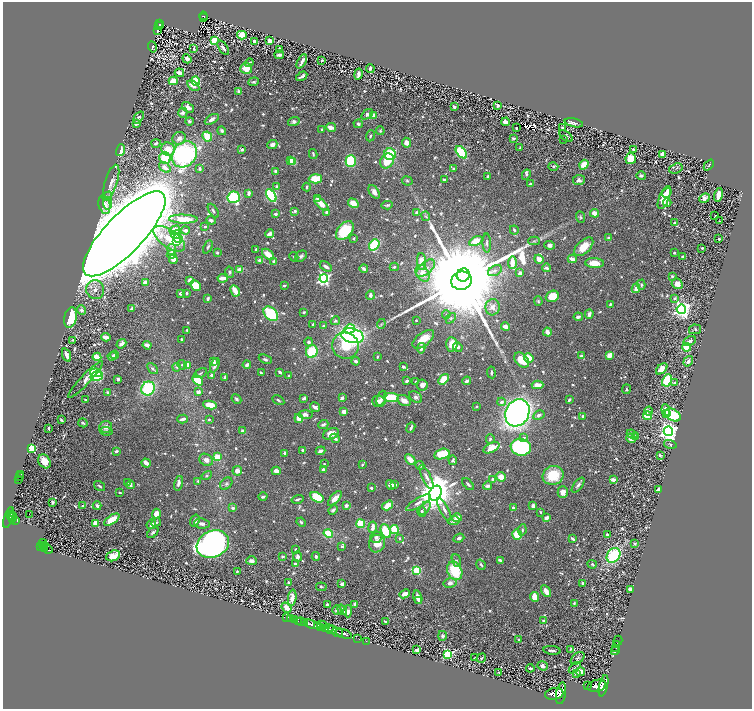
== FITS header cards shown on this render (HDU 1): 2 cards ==
NAXIS1  =                 1499
NAXIS2  =                 1414

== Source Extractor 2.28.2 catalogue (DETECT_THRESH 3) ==
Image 1499 x 1414 px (HDU 1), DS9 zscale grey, zoomed out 1/2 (1 PNG px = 2 x 2 image px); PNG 754 x 711 px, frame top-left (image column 2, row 1414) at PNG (3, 2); each listed source drawn as its Kron ellipse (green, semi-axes under 4 px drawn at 4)
Background 0.459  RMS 0.0098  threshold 0.0294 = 3 sigma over >= 5 px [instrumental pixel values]
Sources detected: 1045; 64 cannot appear on this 1/2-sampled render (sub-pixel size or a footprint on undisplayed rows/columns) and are neither listed nor drawn; of the other 981, the 500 brightest by FLUX_AUTO listed and drawn (481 fainter detections omitted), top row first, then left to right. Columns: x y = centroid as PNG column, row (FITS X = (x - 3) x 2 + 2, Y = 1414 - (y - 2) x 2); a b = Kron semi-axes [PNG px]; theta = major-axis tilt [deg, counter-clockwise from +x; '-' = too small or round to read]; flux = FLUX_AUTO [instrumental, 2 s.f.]
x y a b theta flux
203 16 4 2 - 77
204 18 3 1 - 21
159 24 3 2 - 75
160 25 3 1 - 49
158 26 2 1 - 14
157 31 3 2 - 4.7
242 35 5 4 - 46
214 40 4 3 - 57
254 41 3 3 - 9
270 41 4 3 - 19
152 47 5 3 - 5.5
194 48 4 2 - 3.7
223 48 8 3 -56 7
280 50 4 3 - 11
279 55 5 2 - 8.3
187 59 5 3 - 12
322 60 2 2 - 3.5
302 61 8 2 62 9.7
249 63 4 3 - 3
246 68 6 5 - 28
370 68 4 2 - 5.3
179 73 5 3 - 18
358 74 6 3 79 7.4
302 76 6 2 31 6.3
173 81 4 4 - 34
196 81 5 3 - 99
254 82 5 4 - 4.2
193 86 7 4 -35 12
239 91 4 3 - 6.1
497 105 3 3 - 4.6
188 107 6 4 -39 13
454 107 3 2 - 6.3
183 113 5 4 - 4.6
367 114 6 4 36 5.5
373 115 4 3 - 6.7
139 117 7 4 52 3.4
212 119 8 4 31 11
189 121 4 3 - 4.5
294 122 6 4 20 5.5
506 122 4 3 - 18
136 123 4 3 - 16
574 123 9 3 -12 7.6
358 124 4 4 - 3.9
331 127 5 3 - 14
516 128 3 2 - 3.4
563 128 3 3 - 3.3
322 129 2 2 - 3.1
222 131 4 3 - 4.6
380 131 4 4 - 3.1
207 136 5 4 - 46
370 136 5 4 - 3.3
566 136 8 4 -39 4.5
179 138 7 6 - 12
513 138 4 2 - 4.1
564 139 3 2 - 2.7
156 143 4 3 - 4.4
406 143 5 4 - 9.4
272 145 5 4 - 9.6
520 148 3 2 - 2.8
168 149 7 6 - 30
633 149 3 2 - 4.6
121 150 6 3 74 14
242 150 4 3 - 4
461 152 7 4 -51 170
184 154 14 11 53 380
313 154 5 3 - 2.7
390 154 6 6 - 96
663 154 4 4 - 12
165 158 6 5 - 54
631 159 5 5 - 39
291 160 3 2 - 12
351 161 6 5 - 99
387 161 8 6 54 41
293 162 4 4 - 27
584 165 5 3 - 51
709 165 6 4 48 2.6
553 166 5 3 - 4.6
165 167 6 4 -37 12
676 168 7 5 20 3.6
200 169 4 3 - 5
453 169 3 2 - 3.4
276 171 3 3 - 7.9
526 175 5 4 - 3.4
487 176 3 2 - 3.4
641 176 5 4 - 3.3
315 179 6 4 2 50
444 180 3 2 - 3.2
579 180 6 5 - 7
407 181 5 4 - 3.5
111 182 18 6 72 18
530 184 3 3 - 6.6
277 186 3 3 - 3.5
307 187 4 2 - 3.4
374 192 7 4 -56 10
249 193 4 3 - 8.9
667 193 5 4 - 9.6
271 195 7 4 -60 220
718 195 7 3 77 25
107 196 5 4 - 4.5
234 197 6 6 - 190
664 197 12 5 68 49
318 198 4 3 - 6.2
704 198 5 4 - 14
108 203 6 4 -83 6.5
353 203 5 4 - 27
667 203 4 3 - 7.2
321 204 9 3 -45 29
104 205 9 6 -76 11
387 205 6 3 6 3.2
213 211 8 3 -58 4.3
295 211 4 4 - 3.8
327 212 3 3 - 6.9
416 212 4 3 - 2.9
595 213 4 3 - 20
275 214 3 3 - 5
715 215 2 2 - 27
426 216 5 3 - 2.9
581 217 6 4 -68 3.9
183 219 14 4 -2 36
211 220 5 3 - 7.3
719 221 2 1 - 3
675 223 4 3 - 5.4
205 227 3 2 - 3.5
175 230 5 4 - 39
185 230 4 3 - 9.8
514 230 4 3 - 4.5
345 231 11 7 48 87
124 234 56 19 46 23000
270 234 4 3 - 15
176 235 5 3 - 17
178 238 5 4 - 150
354 238 2 2 - 4.1
609 238 4 3 - 6.5
169 239 18 8 -35 47
719 239 2 2 - 6.9
176 241 4 4 - 35
476 241 7 4 28 35
534 241 5 3 - 2.9
487 243 9 3 -89 5.7
374 245 6 4 53 110
549 245 5 4 - 7.8
208 247 7 3 64 3.9
584 247 12 6 43 38
702 248 2 2 - 4.2
172 249 5 4 - 6.4
256 249 3 2 - 3.3
217 253 2 2 - 2.8
674 253 2 2 - 4.1
171 254 5 3 - 20
268 254 7 4 -39 33
301 256 6 5 - 5.9
294 257 5 3 - 2.9
683 257 3 3 - 5.7
173 259 4 4 - 13
539 259 5 4 - 18
572 259 4 2 - 19
260 260 4 3 - 9.2
274 262 4 3 - 6.9
421 262 8 4 -89 32
512 262 6 3 87 30
594 263 9 5 -3 31
326 267 7 3 -33 7.3
394 267 4 3 - 3.4
426 268 11 6 43 14
546 268 4 3 - 6
364 269 4 3 - 10
240 270 3 3 - 28
495 271 7 5 29 6.5
230 272 5 4 - 4.1
423 273 9 6 -59 21
520 273 3 3 - 9.8
463 275 7 6 - 3400
672 276 3 3 - 3.9
222 278 5 2 - 22
324 278 4 4 - 430
190 280 4 3 - 13
462 281 10 9 - 95000
145 282 3 3 - 11
677 284 6 5 - 17
195 285 6 4 -47 47
284 285 3 2 - 3.9
641 285 5 3 - 3.9
636 288 4 4 - 15
95 290 9 9 - 16
235 291 6 3 -61 28
180 293 4 3 - 6.5
187 293 2 2 - 7.4
370 295 4 4 - 8.1
552 296 6 5 - 38
674 298 4 3 - 4.3
208 299 3 2 - 7.6
538 301 5 3 - 3
610 304 3 2 - 4.1
493 307 8 7 - 14
132 308 4 3 - 9.4
681 309 5 4 - 1100
82 310 5 4 - 6
304 312 4 3 - 2.6
271 314 8 6 -47 140
446 314 4 4 - 2.6
589 314 5 3 - 11
71 317 10 6 77 69
578 317 4 3 - 5.6
451 318 6 4 48 3.8
416 320 2 2 - 2.7
335 321 5 4 - 3.4
313 324 3 2 - 3.5
381 324 5 4 - 2.8
323 326 3 3 - 3.6
506 327 4 3 - 13
350 329 5 4 - 57
695 329 6 5 - 3.5
187 330 3 3 - 2.7
547 332 4 3 - 18
352 336 11 7 -14 530
106 337 5 3 - 17
182 339 3 2 - 3.5
423 339 13 6 38 36
73 340 3 2 - 2.6
690 341 7 4 25 7.9
309 342 4 4 - 6.2
121 344 5 3 - 11
452 344 7 5 -86 29
147 345 4 3 - 14
345 346 13 13 - 75
458 347 5 3 - 8.8
687 347 4 4 - 34
421 348 5 3 - 11
312 351 6 5 - 77
66 355 7 2 -70 17
115 355 4 3 - 6.2
609 355 4 3 - 24
112 356 5 3 - 8.4
581 356 4 3 - 5.1
97 357 4 3 - 47
377 357 4 2 - 2.7
529 358 5 3 - 34
265 359 7 4 -23 5.6
522 360 9 6 -48 40
213 361 3 3 - 11
356 361 4 3 - 6.1
688 361 5 4 - 7.7
182 365 5 4 - 2.9
187 365 4 3 - 40
215 365 7 4 67 9.5
247 365 4 3 - 8.8
177 367 4 3 - 3.8
403 367 3 3 - 4.3
152 368 6 3 -49 4.1
662 369 7 4 43 27
280 372 4 3 - 4.7
491 372 6 3 -82 4
96 373 6 4 -8 93
200 373 7 3 31 2.9
261 373 4 3 - 4.3
288 375 2 2 - 2.8
97 376 6 5 - 150
211 376 3 2 - 9.6
225 377 4 2 - 6.5
118 379 3 3 - 4.4
443 379 6 4 49 37
85 380 25 5 47 34
198 380 6 4 -50 58
667 380 6 4 63 86
407 381 4 2 - 4.9
467 381 4 3 - 5.7
415 382 3 2 - 3.3
674 383 4 3 - 4.1
422 385 5 5 - 7.9
537 385 6 3 -1 17
148 388 7 6 - 150
626 389 5 3 - 3.6
108 392 3 3 - 2.7
198 392 4 3 - 9.5
416 397 7 5 -36 5.5
304 398 4 3 - 6
342 398 4 3 - 6.1
381 398 8 4 69 9.6
391 398 8 4 -7 86
236 399 5 3 - 4.4
86 400 2 2 - 3.2
278 400 6 3 -30 3.7
569 400 3 2 - 6
379 401 7 5 -3 11
404 401 7 5 -29 17
501 402 4 3 - 5.9
210 405 7 3 -10 41
315 407 5 3 - 8.8
476 407 3 2 - 3.5
666 410 5 3 - 26
649 411 4 3 - 3.2
344 412 4 3 - 12
517 413 14 11 62 970
667 413 3 2 - 12
305 415 7 4 -4 9.9
539 415 6 4 29 7.7
673 415 8 5 -31 90
583 416 3 3 - 6.3
648 416 4 3 - 48
299 418 4 4 - 16
183 419 5 2 - 10
61 420 3 2 - 3.8
209 420 3 3 - 3.6
83 423 5 3 - 3.2
323 425 5 3 - 6.2
106 427 6 5 - 13
48 428 4 2 - 2.7
411 428 5 2 - 4.9
106 431 6 3 -8 5.2
242 431 3 3 - 6.6
668 431 5 4 - 1300
331 434 8 5 23 23
632 434 5 3 - 10
524 437 4 3 - 3.2
636 437 4 3 - 7.5
335 438 5 3 - 7.4
631 438 5 4 - 15
490 439 5 4 - 4.1
670 444 6 4 -15 3.6
521 447 10 8 -9 350
32 448 3 3 - 140
491 448 8 5 27 27
303 450 4 3 - 6.2
116 451 3 2 - 4.5
321 451 5 3 - 6.7
284 453 2 2 - 7.3
442 454 8 5 16 65
660 455 4 3 - 3.1
217 457 3 3 - 46
410 459 6 3 -41 20
206 460 7 5 -31 11
453 460 5 4 - 4.7
44 461 7 5 -56 35
146 463 5 3 - 18
324 464 3 2 - 2.9
362 465 3 3 - 2.8
420 465 4 3 - 4.1
323 469 4 3 - 5
237 471 5 4 - 13
276 471 4 4 - 12
21 474 3 1 - 25
207 475 5 4 - 3.5
553 475 10 9 - 69
20 476 2 1 - 32
426 477 13 4 -63 8.7
501 477 5 4 - 22
493 479 4 3 - 5.8
19 480 2 1 - 120
613 480 4 3 - 12
198 481 4 3 - 3.7
128 483 4 3 - 4.9
178 483 7 3 77 8.9
226 484 7 5 44 4.7
468 484 7 3 -45 4
131 485 4 3 - 5
391 485 5 4 - 11
395 485 4 3 - 4.6
578 485 9 4 53 6.5
99 486 6 3 -35 3.9
487 486 4 3 - 5.2
371 488 3 2 - 4.6
659 489 3 3 - 7.7
563 492 6 5 - 13
120 493 3 2 - 2.7
435 493 8 6 61 5600
263 497 4 3 - 5.4
317 497 7 4 -29 79
335 498 9 4 47 15
297 499 6 2 16 5.1
52 502 3 2 - 4
418 503 14 4 31 11
346 505 3 3 - 6.6
388 505 6 3 33 25
83 506 4 3 - 3.2
97 506 4 3 - 5.6
533 506 3 3 - 10
233 508 4 3 - 5.1
425 508 7 4 50 8.2
513 508 3 3 - 8.8
444 509 12 4 -62 8.5
333 510 5 3 - 4.6
422 511 5 3 - 3.9
540 512 2 2 - 2.6
156 513 5 4 - 17
29 514 2 1 - 29
11 515 5 2 - 290
13 517 4 2 - 68
8 518 11 2 72 250
457 518 5 4 - 28
546 518 4 3 - 12
13 519 2 2 - 77
16 520 4 2 - 120
112 520 9 4 35 38
195 521 6 4 70 6.9
453 521 6 4 11 7.3
156 522 5 3 - 2.7
301 522 5 3 - 4.2
96 523 3 2 - 60
151 524 5 4 - 8.5
202 524 8 5 -8 10
361 524 4 3 - 91
373 527 6 3 81 13
394 529 4 3 - 81
522 530 6 3 82 3.8
386 531 7 4 -67 70
153 532 7 4 46 4.9
328 533 5 3 - 72
607 534 3 3 - 4.1
517 535 5 5 - 35
376 537 6 5 - 6.3
399 538 3 3 - 2.6
459 538 5 3 - 5.2
572 539 4 2 - 5.5
43 543 4 3 - 220
213 544 16 13 26 1300
377 544 9 8 - 28
635 544 4 3 - 4
43 545 3 1 - 130
45 546 3 1 - 40
342 546 2 2 - 5.9
41 547 3 2 - 200
45 549 2 1 - 71
295 549 3 2 - 2.7
48 550 4 2 - 100
614 555 8 6 53 140
113 556 7 5 21 23
316 556 4 3 - 4.8
283 557 4 3 - 3
298 557 5 4 - 9.5
456 560 6 4 -70 4.3
500 560 4 2 - 5.3
252 561 5 4 - 7.6
295 564 3 3 - 9.6
592 564 5 4 - 3.7
481 565 5 3 - 3.6
417 570 3 3 - 120
237 571 3 2 - 3.2
455 571 9 7 -66 85
288 582 3 2 - 2.6
450 583 6 5 - 10
583 583 3 3 - 4.6
342 584 3 3 - 6.4
321 587 5 4 - 3.1
630 589 4 3 - 4.6
546 591 6 3 -58 20
405 594 5 3 - 15
418 597 7 3 -74 13
535 597 5 4 - 24
292 598 8 4 83 13
419 600 3 3 - 4.5
574 603 4 3 - 3.2
327 604 3 3 - 2.8
355 604 3 3 - 6.3
286 608 6 4 -50 18
337 610 5 4 - 4.6
342 610 6 2 -54 10
348 611 6 4 90 6.8
286 617 2 1 - 14
291 619 3 2 - 72
295 620 3 2 - 130
543 620 2 2 - 4.3
298 621 2 1 - 200
301 622 4 2 - 380
385 622 4 2 - 3.1
304 623 2 2 - 190
311 624 7 3 -23 1100
317 625 4 3 - 400
322 625 5 2 - 84
320 627 3 2 - 140
325 629 3 2 - 260
329 629 4 4 - 250
333 629 3 2 - 110
337 632 6 2 -14 480
343 634 9 2 -19 720
442 636 5 4 - 5.2
358 639 2 1 - 14
519 640 4 3 - 3.8
366 641 2 1 - 11
618 641 5 1 - 36
617 645 4 1 - 160
616 648 4 1 - 240
571 649 2 2 - 2.8
417 650 3 3 - 11
552 650 9 4 -7 5.8
615 650 5 1 - 250
448 654 4 3 - 210
474 658 2 2 - 2.7
481 658 5 3 - 4.1
578 658 8 5 38 4.3
543 666 5 4 - 7.7
530 668 4 2 - 4.4
575 668 7 3 43 2.7
498 672 2 2 - 3.2
580 672 4 3 - 32
577 673 3 2 - 7.4
588 685 2 1 - 50
597 686 9 6 16 2700
603 686 11 4 77 2500
561 693 11 5 80 1900
554 694 9 5 11 2100
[481 fainter detections neither listed nor drawn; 64 sub-pixel or undisplayed-footprint detections neither listed nor drawn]